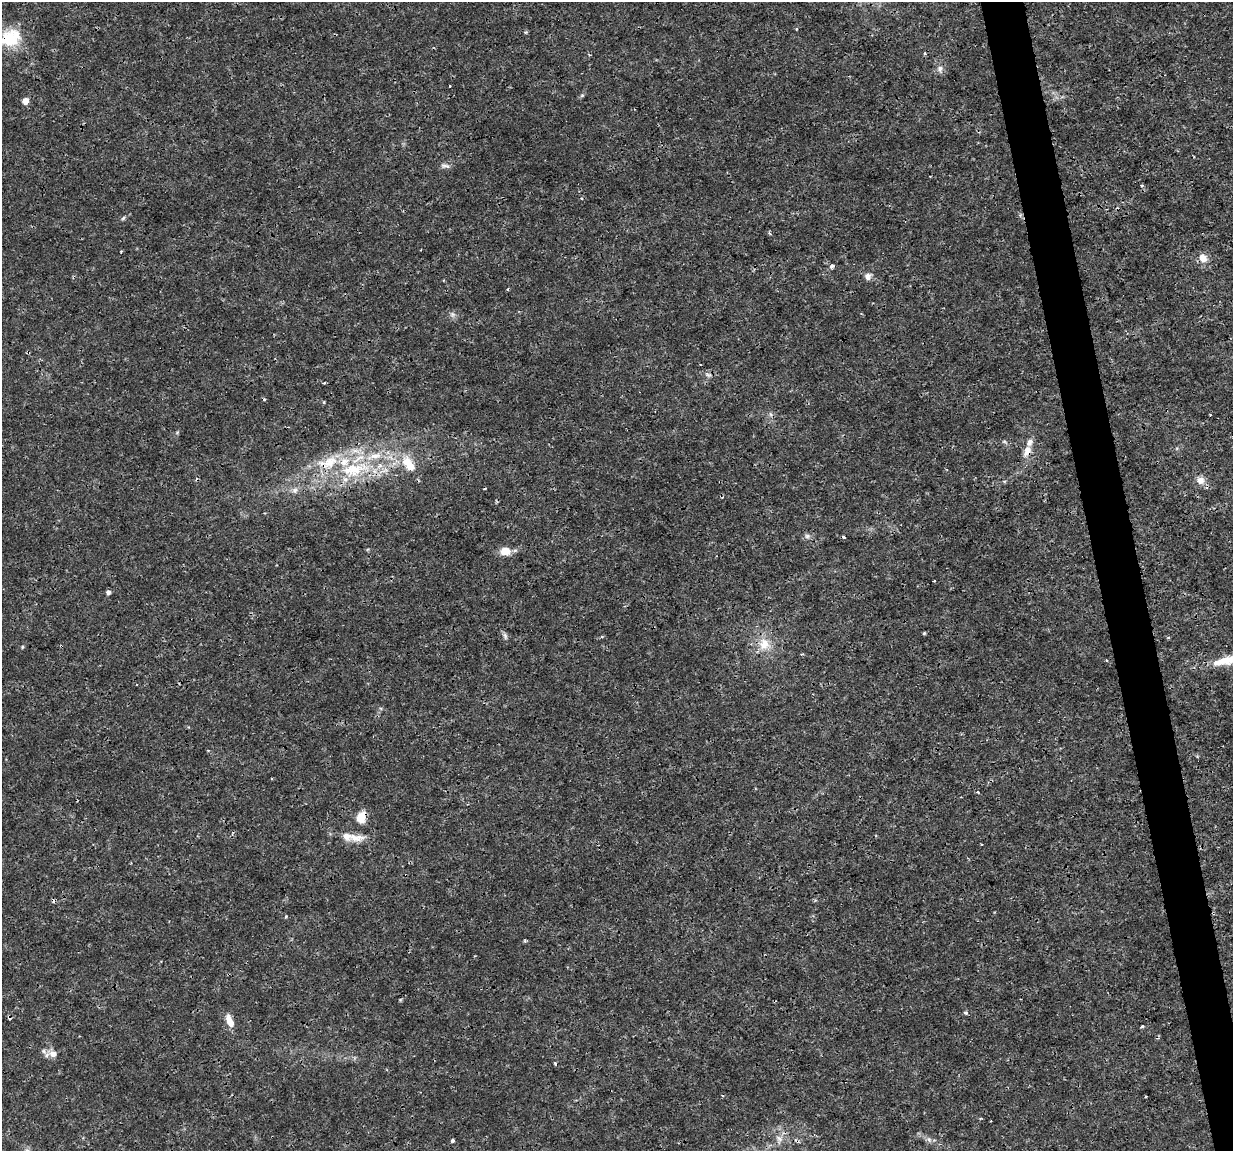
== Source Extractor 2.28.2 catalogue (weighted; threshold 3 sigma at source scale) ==
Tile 6 of 4 x 4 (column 2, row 2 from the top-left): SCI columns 1232-2462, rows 2328-3476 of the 4923 x 4701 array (HDU 1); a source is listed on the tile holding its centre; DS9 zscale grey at full resolution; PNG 1235 x 1153 px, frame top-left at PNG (2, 2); no overlay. Shown black and unused: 4% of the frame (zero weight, under 3 of 4 exposures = <1% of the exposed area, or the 3 px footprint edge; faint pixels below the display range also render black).
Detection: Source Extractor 2.28.2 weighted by HDU 2 'WHT'; one run over the whole footprint, this tile lists its part. Background 0.00169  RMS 7.7e-04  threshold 0.00348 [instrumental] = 3 sigma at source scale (4.5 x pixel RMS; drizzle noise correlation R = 1.50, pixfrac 1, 0.0396/0.0396 arcsec/px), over >= 5 px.
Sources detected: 54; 6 cosmic-ray / hot-pixel residue — not listed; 8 inside a brighter listed object's ellipse — not listed separately; the other 40 listed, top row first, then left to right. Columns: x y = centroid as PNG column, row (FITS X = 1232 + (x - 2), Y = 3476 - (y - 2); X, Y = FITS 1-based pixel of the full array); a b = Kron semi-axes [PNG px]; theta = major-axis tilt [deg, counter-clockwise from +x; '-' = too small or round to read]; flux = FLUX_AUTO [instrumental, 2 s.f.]
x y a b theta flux
9 39 24 19 -10 3
940 69 9 7 60 0.33
582 95 5 4 - 0.085
25 101 5 5 - 0.85
445 166 14 5 -16 0.25
1142 185 3 3 - 0.12
123 218 6 5 - 0.12
1203 258 11 10 - 0.7
832 266 5 4 - 0.28
868 276 9 8 - 0.36
507 289 4 3 - 0.079
453 314 7 4 18 0.17
708 375 10 4 -22 0.21
325 383 3 2 - 0.11
324 402 5 3 - 0.071
770 414 6 4 -70 0.15
1027 451 14 9 71 0.71
410 466 19 13 -62 1.4
355 469 40 21 13 5.8
1200 480 11 10 - 0.57
295 490 9 7 44 0.32
807 536 6 6 - 0.2
505 551 12 9 6 0.98
108 592 6 5 - 0.21
924 633 4 4 - 0.082
505 636 7 5 -57 0.19
764 644 17 15 69 1.4
22 647 5 4 - 0.085
802 654 4 3 - 0.074
1223 661 30 9 18 1.7
978 792 4 3 - 0.062
361 817 14 10 78 0.99
356 838 23 10 -3 0.94
286 916 4 3 - 0.078
965 1013 4 3 - 0.22
229 1021 16 7 -68 0.85
1142 1026 3 3 - 0.14
53 1054 13 10 -18 0.58
779 1139 9 6 -49 0.34
453 1140 3 3 - 0.21
Overlapping masked pixels (flux is a lower limit): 4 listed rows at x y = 9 39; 1027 451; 355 469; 361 817
Isophote crosses this tile's border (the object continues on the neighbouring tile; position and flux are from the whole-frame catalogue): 1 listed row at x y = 9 39